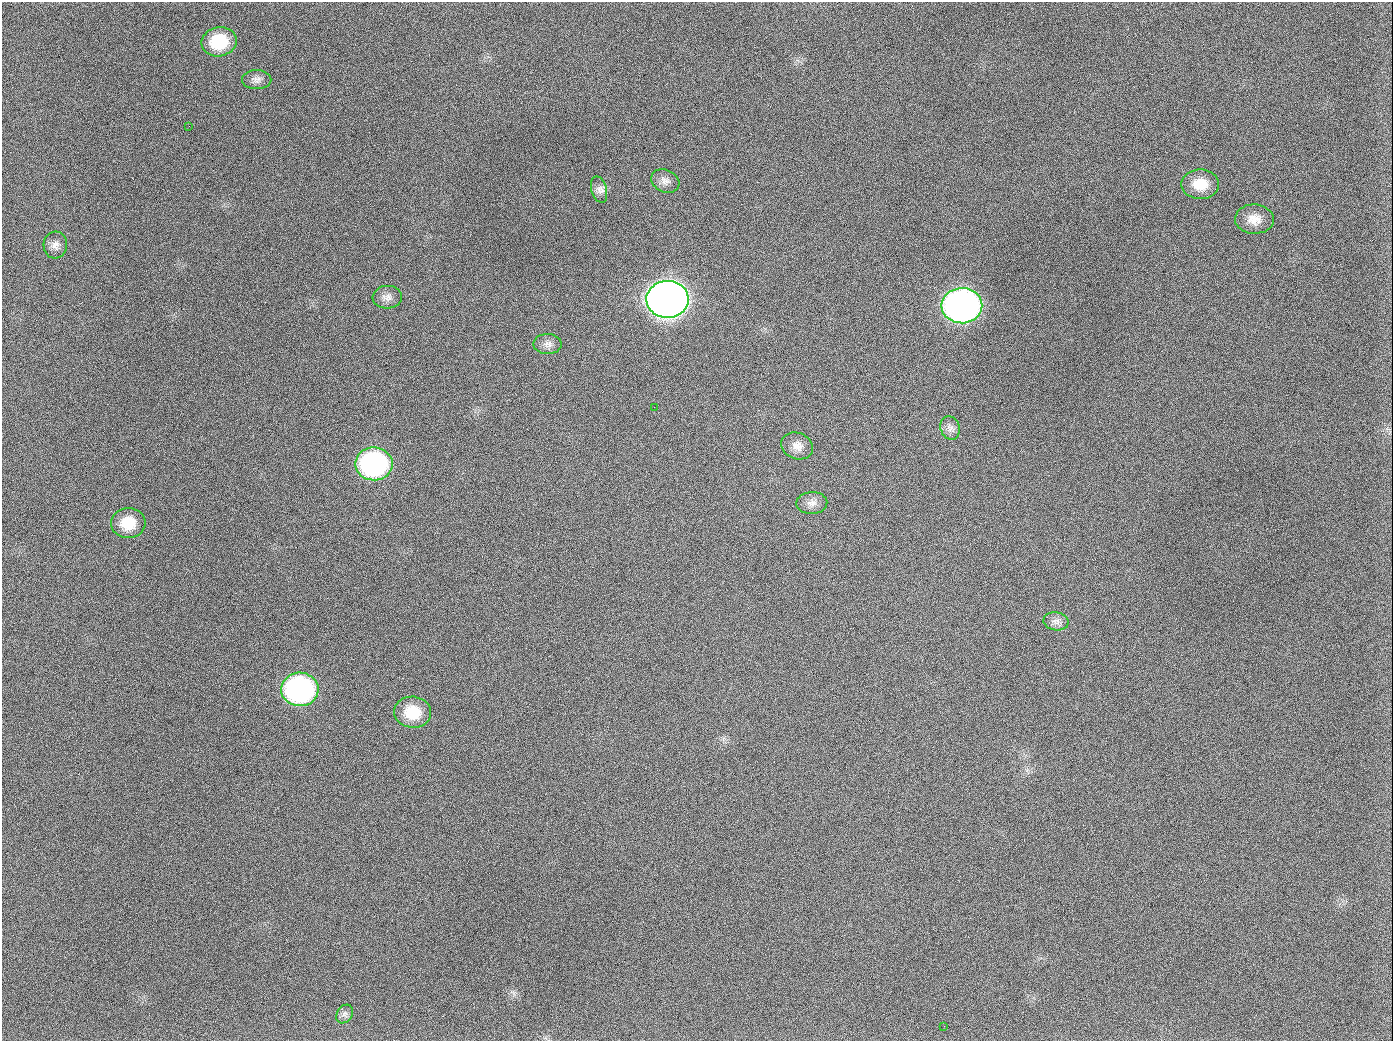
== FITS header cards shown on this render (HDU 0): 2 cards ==
NAXIS1  =                 1391
NAXIS2  =                 1039

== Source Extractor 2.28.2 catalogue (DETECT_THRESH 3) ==
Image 1391 x 1039 px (HDU 0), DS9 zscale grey, 1 PNG px = 1 image px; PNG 1395 x 1043 px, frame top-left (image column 1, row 1039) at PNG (2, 2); each listed source drawn as its Kron ellipse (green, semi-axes under 4 px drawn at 4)
Background 1380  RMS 66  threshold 198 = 3 sigma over >= 5 px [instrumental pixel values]
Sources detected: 23; all 23 listed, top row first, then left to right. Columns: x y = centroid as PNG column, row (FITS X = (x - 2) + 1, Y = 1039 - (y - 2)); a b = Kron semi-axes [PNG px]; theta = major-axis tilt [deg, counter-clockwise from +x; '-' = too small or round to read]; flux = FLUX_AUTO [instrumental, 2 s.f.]
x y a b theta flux
219 42 17 14 11 1.9e+05
257 80 15 9 0 2.7e+04
189 126 2 2 - 6.9e+03
665 181 15 11 -25 3.3e+04
1200 184 19 15 -1 9.4e+04
599 190 14 7 -74 2.6e+04
1254 219 19 15 -2 6.3e+04
55 245 13 11 84 3.0e+04
387 297 15 11 4 3.2e+04
667 299 21 18 1 5.8e+06
962 306 20 17 1 2.6e+06
547 344 14 10 -1 2.9e+04
654 407 2 2 - 3.8e+03
950 428 12 9 -71 2.7e+04
797 446 16 13 -19 4.5e+04
374 464 19 16 1 8.8e+05
812 503 15 11 3 3.6e+04
128 523 17 15 5 1.2e+05
1056 621 12 9 -9 2.7e+04
300 689 19 17 -2 1.0e+06
413 712 18 15 -5 1.3e+05
345 1014 10 7 56 1.9e+04
944 1026 2 2 - 6.3e+03